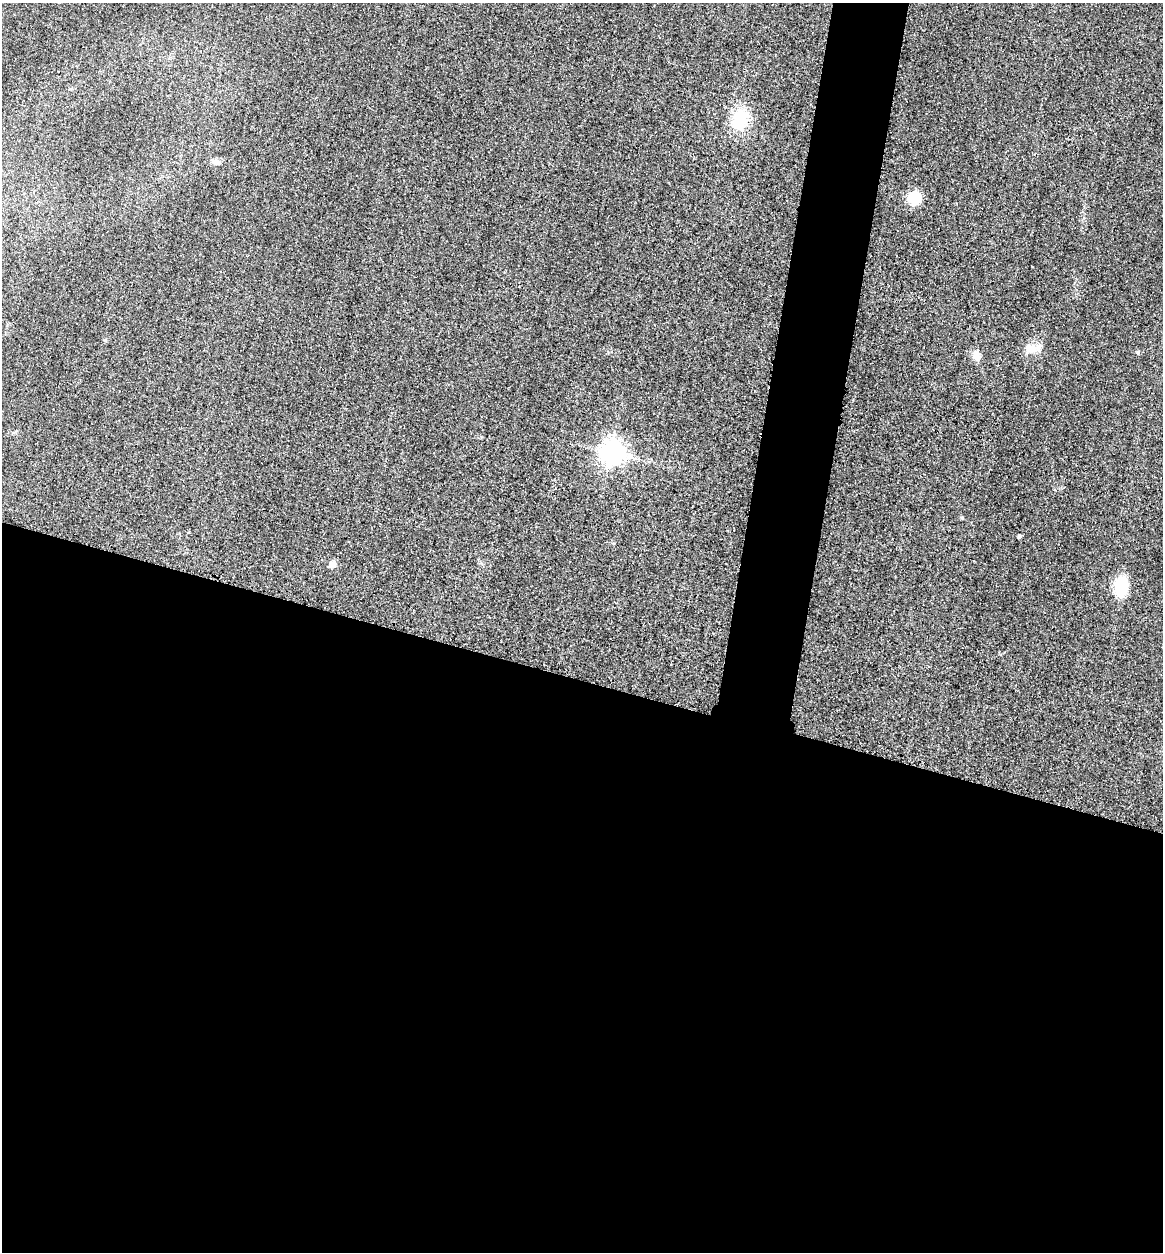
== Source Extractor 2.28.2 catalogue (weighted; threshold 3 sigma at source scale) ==
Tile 14 of 4 x 4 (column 2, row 4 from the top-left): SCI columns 1428-2588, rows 21-1270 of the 5058 x 5038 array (HDU 1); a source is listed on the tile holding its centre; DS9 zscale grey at full resolution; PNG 1165 x 1254 px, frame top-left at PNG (2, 3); no overlay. Shown black and unused: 50% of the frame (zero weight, under 3 of 4 exposures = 3% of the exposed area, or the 3 px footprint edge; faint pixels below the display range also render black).
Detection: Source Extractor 2.28.2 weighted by HDU 2 'WHT'; one run over the whole footprint, this tile lists its part. Background 0.0723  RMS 0.017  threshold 0.0777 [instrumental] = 3 sigma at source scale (4.5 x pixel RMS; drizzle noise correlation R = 1.50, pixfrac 1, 0.05/0.05 arcsec/px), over >= 5 px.
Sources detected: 10; all 10 listed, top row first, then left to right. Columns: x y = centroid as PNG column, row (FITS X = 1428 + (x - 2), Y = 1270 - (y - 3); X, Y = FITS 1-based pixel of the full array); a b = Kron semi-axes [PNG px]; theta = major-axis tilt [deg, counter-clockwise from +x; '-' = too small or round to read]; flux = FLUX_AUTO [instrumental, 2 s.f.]
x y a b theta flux
740 119 29 22 77 64
216 162 12 7 -1 7.9
914 198 7 6 - 160
1031 349 20 12 3 20
1138 353 6 5 - 3
977 356 13 9 -73 14
611 452 8 8 - 1500
1019 536 5 4 - 2.9
332 564 9 7 46 8.9
1121 586 22 14 81 56
Unlisted compact peaks at least as high as the median listed source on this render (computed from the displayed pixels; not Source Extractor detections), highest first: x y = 962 517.